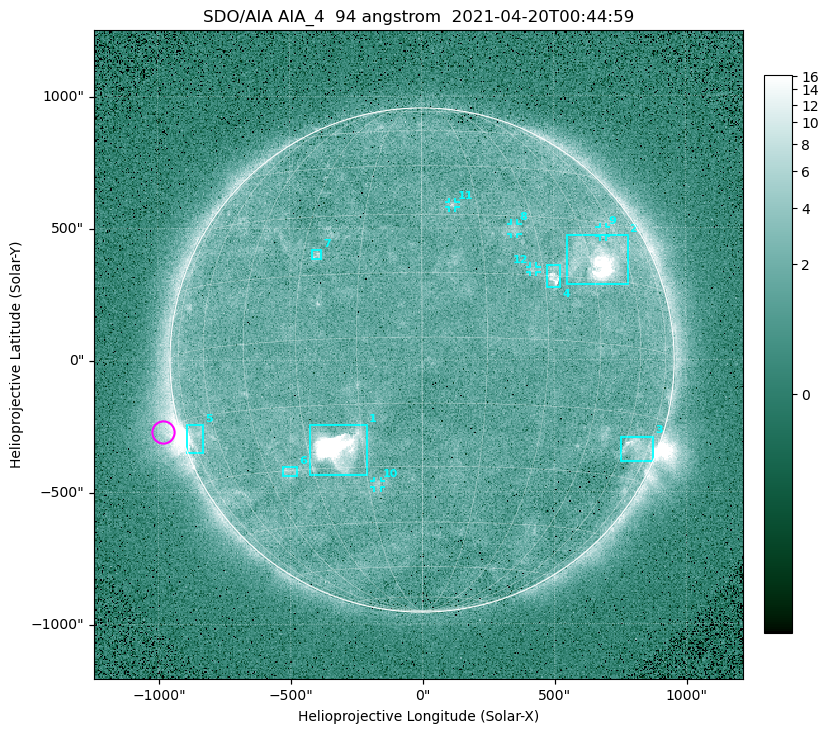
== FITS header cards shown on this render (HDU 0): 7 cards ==
TELESCOP= 'SDO/AIA '
INSTRUME= 'AIA_4   '
WAVELNTH=                   94
WAVEUNIT= 'angstrom'
DATE-OBS= '2021-04-20T00:44:59.12'
CTYPE1  = 'HPLN-TAN'
CTYPE2  = 'HPLT-TAN'

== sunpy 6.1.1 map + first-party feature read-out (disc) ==
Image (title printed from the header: SDO/AIA AIA_4  94 angstrom  2021-04-20T00:44:59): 512 x 512 px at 4.8 arcsec/px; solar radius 955 arcsec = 199 px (full disc in frame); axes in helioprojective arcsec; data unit not stated in the header (colour bar unlabelled)
Orientation: roll -0.138 deg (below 1 deg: not rotated)
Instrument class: DISC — disc imager (sunpy class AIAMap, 94 A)
Bright regions (active regions / flare kernels): reference = the median radial profile (limb darkening/brightening removed); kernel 5 px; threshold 5 sigma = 2.41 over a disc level ~1.71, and >= 1.15x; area >= 9 px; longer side >= 5 px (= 24 arcsec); searched inside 0.97 R_sun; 12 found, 12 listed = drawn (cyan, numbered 1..; 5 of them under ~33 arcsec drawn as corner ticks so the feature stays visible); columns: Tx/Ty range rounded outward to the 10 arcsec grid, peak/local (2 s.f.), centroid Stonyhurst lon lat
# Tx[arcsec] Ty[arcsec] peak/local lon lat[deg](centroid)
1 -430..-210 -440..-240 262 -22 -25
2 550..780 280..470 25 +48 +20
3 750..880 -390..-290 4.5 +67 -22
4 470..530 270..360 5.8 +33 +15
5 -900..-830 -350..-240 6.9 -73 -19
6 -530..-470 -440..-400 3 -38 -30
7 -420..-380 380..420 3.3 -26 +20
8 340..370 470..520 2.8 +24 +26
9 670..700 460..500 2.8 +53 +27
10 -180..-160 -480..-450 2.9 -12 -34
11 100..130 580..600 2.9 +8 +33
12 410..440 330..360 2.6 +27 +16
Off-limb structures (1.02-1.3 R_sun): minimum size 50 px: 6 found; the strongest spans PA ~90..115 deg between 1.02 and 1.21 R_sun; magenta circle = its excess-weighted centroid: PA ~105 deg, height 1.07 R_sun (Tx ~-980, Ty ~-270 arcsec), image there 4.4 x the reference